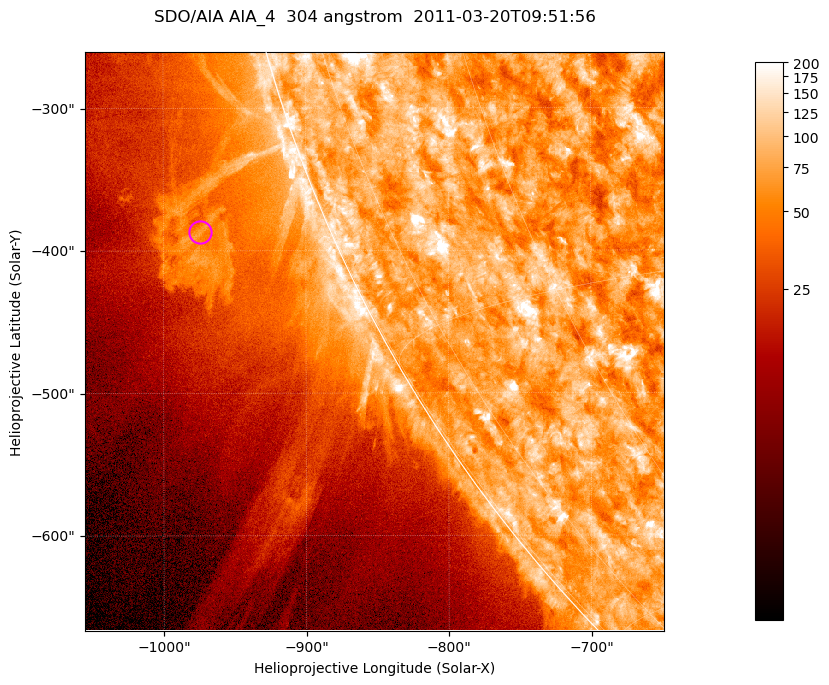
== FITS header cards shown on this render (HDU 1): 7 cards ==
TELESCOP= 'SDO/AIA '           / For AIA: SDO/AIA
INSTRUME= 'AIA_4   '           / For AIA: AIA_ATA1, AIA_ATA2, AIA_ATA3 or AIA_AT
WAVELNTH=                  304 / [angstrom] Wavelength
WAVEUNIT= 'angstrom'           / Wavelength unit: angstrom
DATE-OBS= '2011-03-20T09:51:56.123' / [ISO] Date when observation started; ISO 8
CTYPE1  = 'HPLN-TAN'           / CTYPE1; Typically HPLN
CTYPE2  = 'HPLT-TAN'           / CTYPE2; Typically HPLT

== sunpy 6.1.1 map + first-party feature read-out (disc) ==
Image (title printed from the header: SDO/AIA AIA_4  304 angstrom  2011-03-20T09:51:56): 677 x 677 px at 0.6 arcsec/px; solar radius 964 arcsec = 1606 px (partial field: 2.6% of the solar disc is inside the frame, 46% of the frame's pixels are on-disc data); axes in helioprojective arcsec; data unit not stated in the header (colour bar unlabelled)
Orientation: roll -0.132 deg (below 1 deg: not rotated)
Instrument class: DISC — disc imager (sunpy class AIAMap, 304 A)
Bright regions (active regions / flare kernels): reference = the on-disc median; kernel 5 px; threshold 5 sigma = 124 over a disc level ~73.9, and >= 1.15x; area >= 458 px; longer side >= 8 px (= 4.8 arcsec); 0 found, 0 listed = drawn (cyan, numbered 1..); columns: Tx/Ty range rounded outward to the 2 arcsec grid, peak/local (2 s.f.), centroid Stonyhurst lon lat
Off-limb structures (1.02-1.3 R_sun): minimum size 229 px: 8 found; the strongest spans PA ~110..115 deg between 1.02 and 1.13 R_sun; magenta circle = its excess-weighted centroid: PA ~110 deg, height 1.09 R_sun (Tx ~-974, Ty ~-388 arcsec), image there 2.7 x the reference